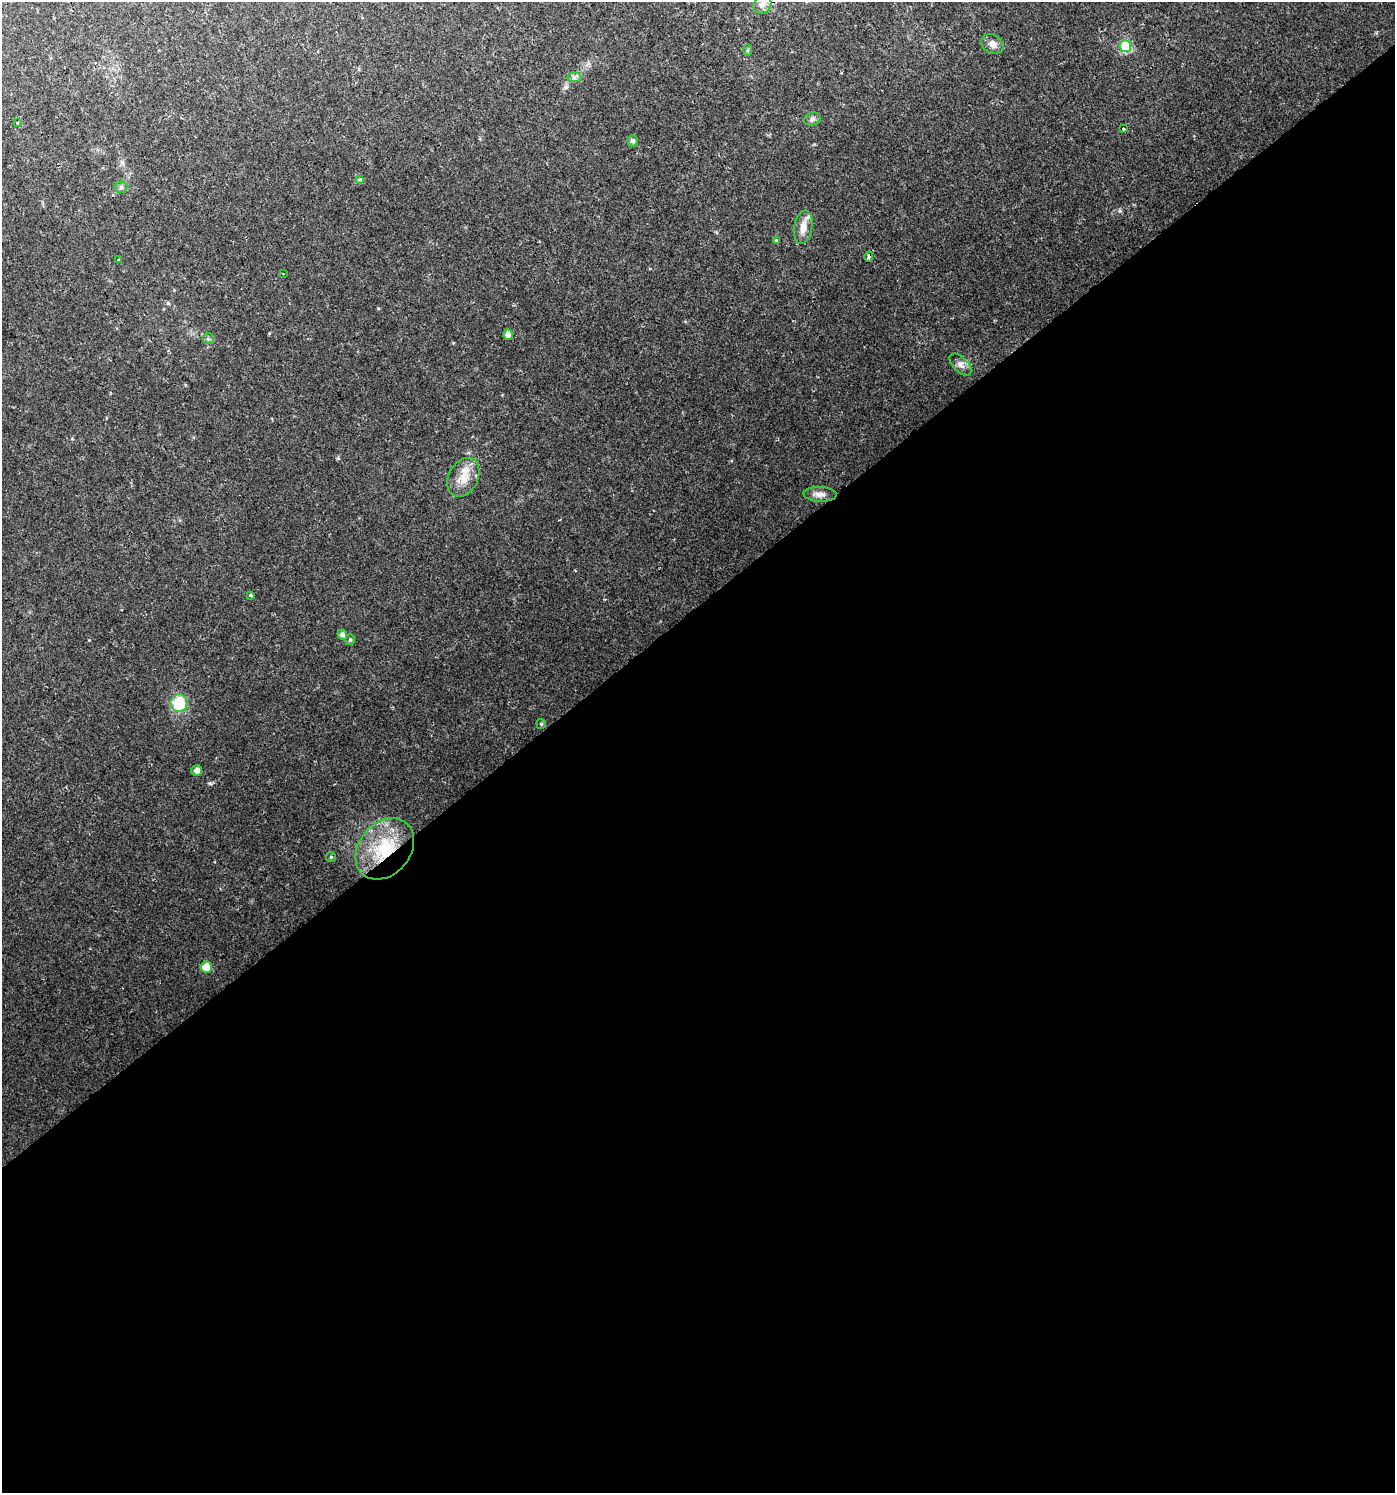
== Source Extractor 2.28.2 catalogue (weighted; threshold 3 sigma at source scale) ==
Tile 15 of 4 x 4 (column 3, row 4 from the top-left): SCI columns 2921-4313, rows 5-1495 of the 5902 x 5967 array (HDU 1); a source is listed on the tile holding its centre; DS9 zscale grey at full resolution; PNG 1397 x 1495 px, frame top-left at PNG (2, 2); each listed source drawn as its Kron ellipse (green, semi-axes under 4 px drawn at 4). Shown black and unused: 59% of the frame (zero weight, under 2 of 3 exposures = <1% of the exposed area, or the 3 px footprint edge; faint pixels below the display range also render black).
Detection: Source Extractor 2.28.2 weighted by HDU 2 'WHT'; one run over the whole footprint, this tile lists its part. Background 0.0217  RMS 0.0043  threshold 0.0193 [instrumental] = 3 sigma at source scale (4.5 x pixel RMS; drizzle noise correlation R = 1.50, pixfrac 1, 0.0396/0.0396 arcsec/px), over >= 5 px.
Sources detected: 30; all 30 listed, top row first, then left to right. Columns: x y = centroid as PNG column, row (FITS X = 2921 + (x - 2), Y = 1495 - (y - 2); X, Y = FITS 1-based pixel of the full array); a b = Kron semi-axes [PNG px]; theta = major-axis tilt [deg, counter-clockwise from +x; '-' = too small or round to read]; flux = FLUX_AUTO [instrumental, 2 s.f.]
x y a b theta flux
762 5 10 8 52 3.4
992 44 11 9 -31 2.7
1125 46 6 6 - 31
748 50 6 4 88 0.56
574 77 7 5 -1 1
812 119 8 6 17 1.3
17 123 2 2 - 0.46
1123 128 3 3 - 1.2
633 141 5 5 - 0.96
359 179 4 3 - 1.4
121 187 6 6 - 0.84
803 227 17 9 80 4.6
776 241 4 3 - 2.6
869 256 5 3 - 2.2
119 260 3 3 - 0.56
283 274 3 2 - 0.29
508 334 5 4 - 2.6
208 339 6 5 - 0.75
960 364 13 7 -46 2.3
463 477 20 14 63 7.2
820 494 16 7 -2 2.7
250 595 4 3 - 0.48
342 635 5 5 - 1.5
350 640 5 5 - 0.75
179 703 9 8 - 17
541 724 5 5 - 0.63
197 770 5 5 - 2.1
385 849 34 25 49 27
331 857 5 5 - 0.56
206 967 6 5 - 11
Overlapping masked pixels (flux is a lower limit): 2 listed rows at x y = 869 256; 385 849